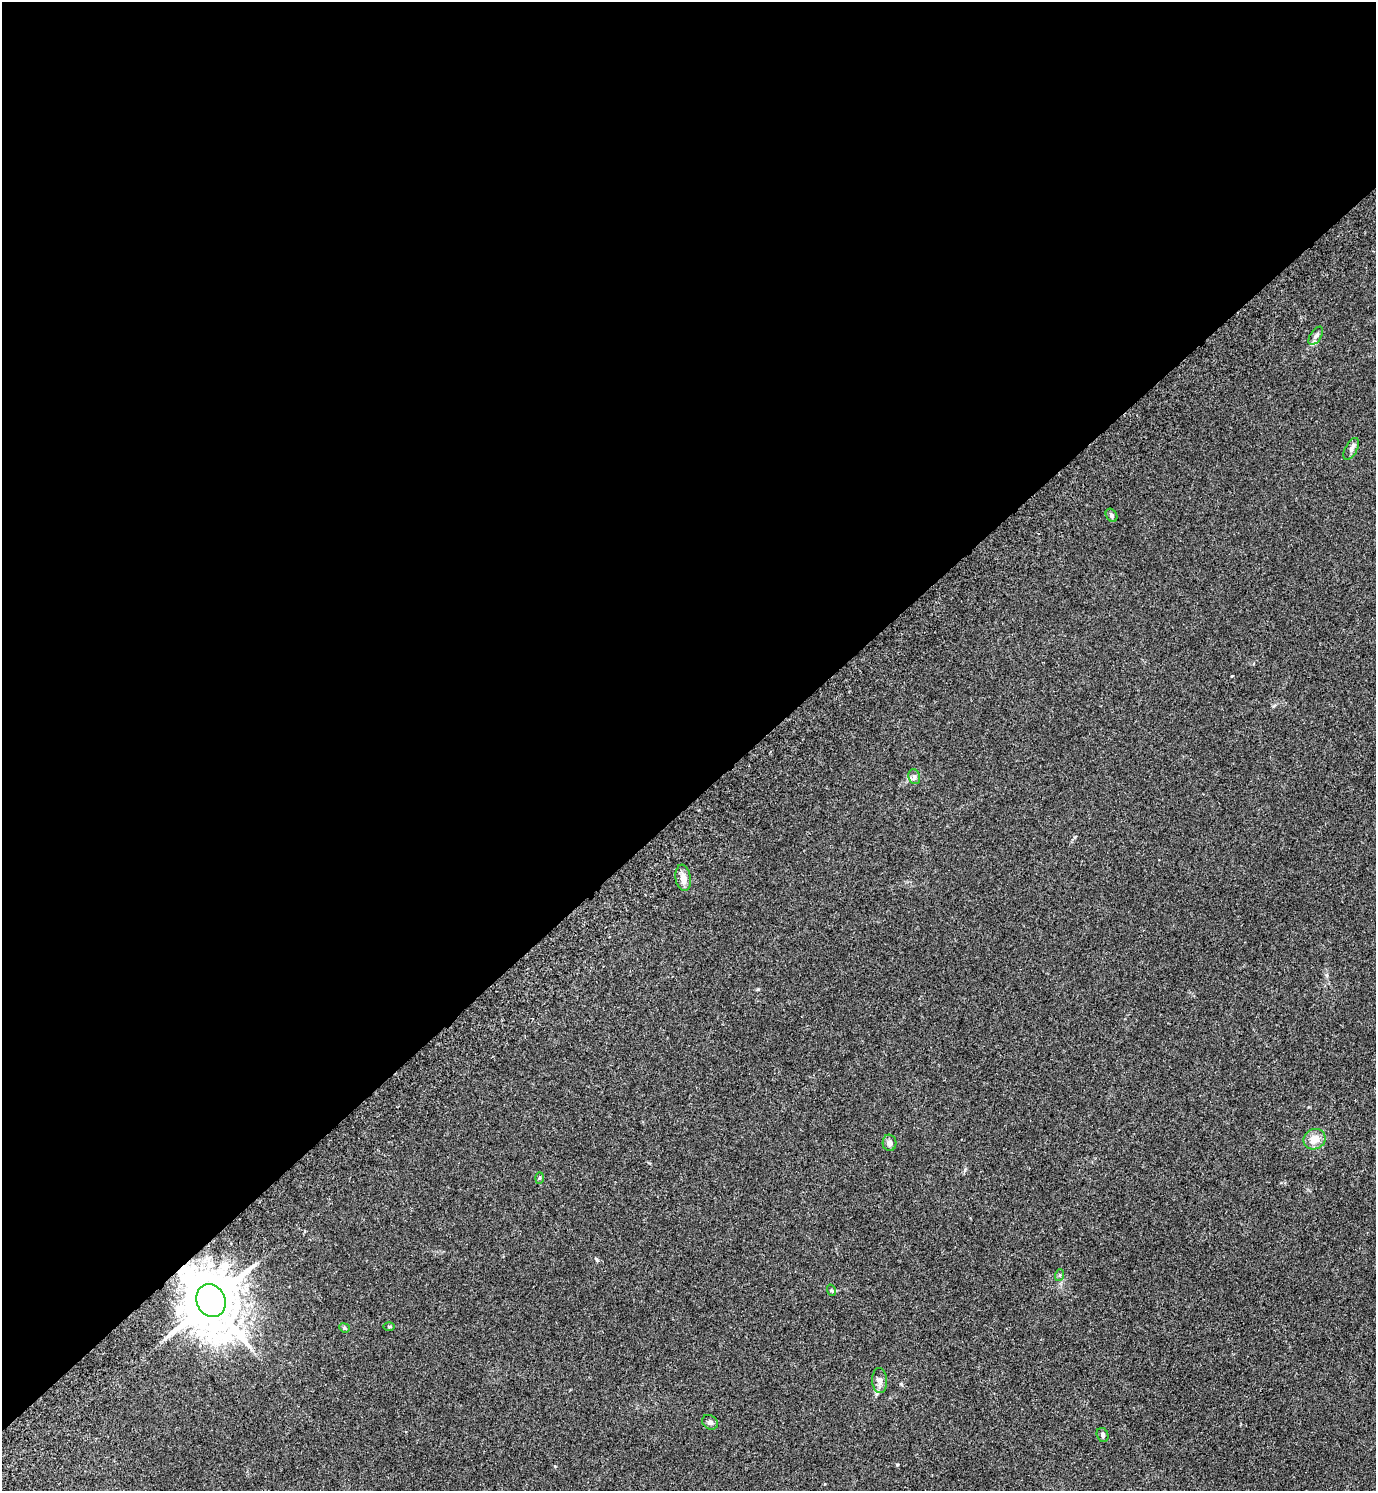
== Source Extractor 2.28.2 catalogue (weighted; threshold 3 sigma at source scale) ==
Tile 2 of 4 x 4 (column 2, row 1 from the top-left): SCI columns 1675-3048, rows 4512-6000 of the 5992 x 6003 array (HDU 1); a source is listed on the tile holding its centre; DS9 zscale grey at full resolution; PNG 1378 x 1493 px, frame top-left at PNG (2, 2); each listed source drawn as its Kron ellipse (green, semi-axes under 4 px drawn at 4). Shown black and unused: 54% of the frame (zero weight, under 3 of 5 exposures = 3% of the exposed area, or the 3 px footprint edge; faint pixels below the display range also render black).
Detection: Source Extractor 2.28.2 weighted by HDU 2 'WHT'; one run over the whole footprint, this tile lists its part. Background 0.0162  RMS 0.0029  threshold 0.0131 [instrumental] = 3 sigma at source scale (4.5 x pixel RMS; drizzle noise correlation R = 1.50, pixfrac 1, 0.05/0.05 arcsec/px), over >= 5 px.
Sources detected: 16; all 16 listed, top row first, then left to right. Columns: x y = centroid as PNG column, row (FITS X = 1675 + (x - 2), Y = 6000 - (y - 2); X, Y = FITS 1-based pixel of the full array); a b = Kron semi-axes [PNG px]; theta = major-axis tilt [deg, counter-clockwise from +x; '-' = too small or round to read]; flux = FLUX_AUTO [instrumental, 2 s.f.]
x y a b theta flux
1316 336 10 5 57 0.9
1351 449 12 6 62 1
1111 515 7 5 -59 0.59
914 777 7 5 -69 0.79
683 878 13 7 -81 2.2
1315 1139 11 10 - 3.3
889 1143 8 7 - 0.92
539 1178 6 4 87 0.34
1060 1275 6 4 72 0.36
831 1290 6 3 -71 0.33
211 1301 17 14 -63 2100
389 1327 6 4 -2 0.34
344 1328 5 4 - 0.36
880 1380 12 7 -87 1.5
710 1422 8 6 -36 0.9
1103 1435 7 5 -69 0.79
Overlapping masked pixels (flux is a lower limit): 1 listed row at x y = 211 1301
Unlisted compact peaks at least as high as the median listed source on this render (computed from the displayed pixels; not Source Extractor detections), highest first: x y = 597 1260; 897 1465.